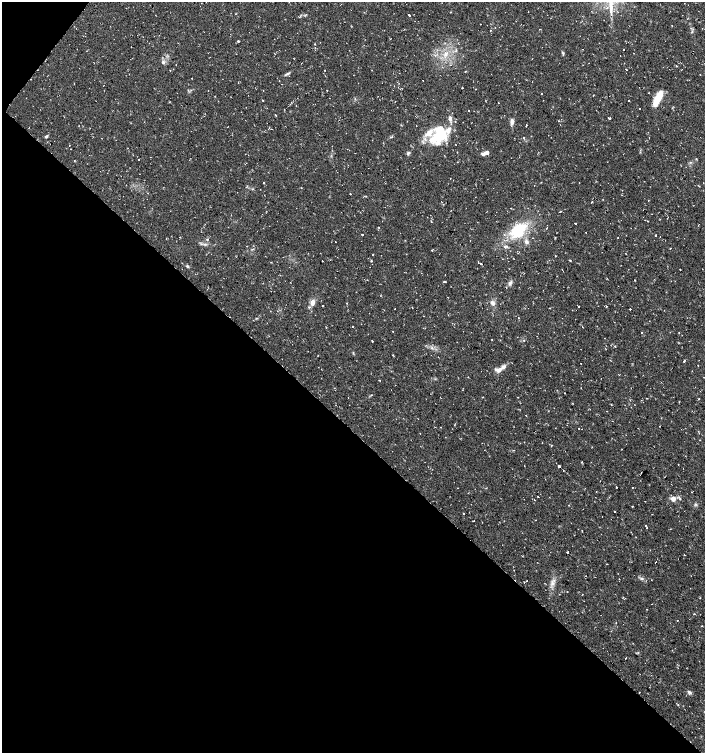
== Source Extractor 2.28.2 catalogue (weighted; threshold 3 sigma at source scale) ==
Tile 9 of 4 x 4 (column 1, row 3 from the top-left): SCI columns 233-1638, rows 1501-3001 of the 6025 x 6006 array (HDU 1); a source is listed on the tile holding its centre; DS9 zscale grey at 2 x 2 block average (1 PNG px = mean of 2 x 2 image px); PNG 707 x 755 px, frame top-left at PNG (2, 2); no overlay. Shown black and unused: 44% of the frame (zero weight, under 2 of 3 exposures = <1% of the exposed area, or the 3 px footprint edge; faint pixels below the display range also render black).
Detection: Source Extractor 2.28.2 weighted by HDU 2 'WHT'; one run over the whole footprint, this tile lists its part. Background 0.0323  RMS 0.004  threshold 0.018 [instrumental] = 3 sigma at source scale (4.5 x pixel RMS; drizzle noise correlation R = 1.50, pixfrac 1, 0.0396/0.0396 arcsec/px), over >= 5 px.
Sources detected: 180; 1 inside a brighter object's white glare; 18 cosmic-ray / hot-pixel residue — not listed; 7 inside a brighter listed object's ellipse — not listed separately; the other 154 listed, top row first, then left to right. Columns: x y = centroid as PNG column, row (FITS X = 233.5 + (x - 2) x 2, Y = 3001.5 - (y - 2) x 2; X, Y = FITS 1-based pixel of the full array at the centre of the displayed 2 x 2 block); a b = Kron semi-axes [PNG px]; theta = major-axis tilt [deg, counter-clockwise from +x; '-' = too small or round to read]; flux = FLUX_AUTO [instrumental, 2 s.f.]
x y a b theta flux
528 12 2 2 - 1.5
414 14 2 2 - 0.39
409 15 2 2 - 2.2
481 24 2 2 - 0.81
490 30 2 2 - 0.41
238 41 2 2 - 0.8
582 49 2 2 - 0.47
624 49 2 2 - 0.5
563 53 6 3 -81 1.2
634 53 2 2 - 1
446 54 8 4 62 4.9
435 55 3 2 - 0.82
293 59 2 2 - 0.36
163 62 5 4 - 1.9
624 63 2 2 - 0.81
676 66 2 2 - 0.57
626 69 2 2 - 1.4
170 70 2 2 - 0.36
287 74 8 2 27 1.6
192 78 2 2 - 0.33
462 87 2 2 - 0.54
476 89 2 2 - 0.42
208 90 2 2 - 0.33
648 93 2 2 - 0.37
542 94 2 2 - 0.6
593 95 3 2 - 0.38
657 99 16 5 63 24
263 100 2 2 - 0.62
543 100 2 2 - 0.29
498 103 2 2 - 0.41
296 105 2 2 - 0.87
639 108 2 2 - 0.58
469 111 2 2 - 1.6
275 115 2 2 - 2.1
450 118 7 5 -88 3.3
609 118 2 2 - 1.8
512 121 7 4 89 4.1
558 121 2 2 - 0.42
526 125 2 2 - 1.3
272 129 2 2 - 0.33
46 136 4 3 - 1.5
441 136 33 15 19 38
531 136 2 2 - 0.31
523 138 2 2 - 0.84
69 145 2 2 - 0.85
70 149 2 2 - 0.4
486 152 6 4 -7 2.8
408 153 5 4 - 1.7
696 159 3 2 - 0.54
139 160 2 2 - 1.5
74 161 2 2 - 0.49
450 178 2 2 - 0.38
263 183 2 2 - 2.3
534 186 2 2 - 0.28
252 189 4 2 - 0.66
148 193 2 2 - 0.71
350 194 2 2 - 1.3
648 200 2 2 - 0.36
592 202 3 2 - 0.44
443 204 3 2 - 0.56
511 208 2 2 - 0.29
560 212 2 2 - 0.5
477 222 2 2 - 0.33
575 223 2 2 - 3.6
518 230 19 13 38 41
362 235 2 2 - 2.2
656 235 2 2 - 1.8
618 238 2 2 - 0.32
207 240 3 2 - 1.7
526 242 6 5 - 3.3
505 247 5 3 - 1.5
670 248 2 2 - 1.8
432 250 2 2 - 0.77
625 253 2 2 - 0.31
373 255 2 2 - 0.53
555 256 2 2 - 2.2
514 259 2 2 - 0.32
570 260 3 2 - 0.69
322 261 2 2 - 2.2
478 262 2 2 - 1.1
481 264 2 2 - 2.7
187 266 4 3 - 1.4
445 281 3 2 - 1
510 283 8 4 41 2.5
447 297 2 2 - 0.29
312 303 7 5 75 5.1
346 303 2 2 - 0.65
493 303 7 5 -53 3.5
323 306 2 2 - 3.2
579 306 2 2 - 0.45
412 307 2 2 - 0.48
394 309 2 2 - 0.62
630 309 2 2 - 12
423 316 2 2 - 0.33
518 318 2 2 - 1.3
614 322 2 2 - 0.31
582 326 2 2 - 1.5
353 327 2 2 - 0.79
393 331 2 2 - 1.2
642 332 2 2 - 3.7
679 333 2 2 - 3.6
524 340 3 2 - 0.52
372 341 2 2 - 1.6
615 346 3 2 - 0.45
606 349 3 2 - 0.34
353 353 3 2 - 0.66
393 355 3 2 - 0.51
684 361 2 2 - 1.3
698 365 2 2 - 1.2
499 370 8 5 40 4.1
379 380 2 2 - 0.7
482 397 2 2 - 0.35
647 398 2 2 - 0.45
699 399 2 2 - 2.3
526 415 2 2 - 0.63
579 428 2 2 - 0.91
420 433 2 2 - 0.88
542 442 2 2 - 0.37
551 445 3 2 - 0.4
678 464 2 2 - 0.44
559 466 2 2 - 70
641 473 2 2 - 1.2
616 487 2 2 - 1.6
632 487 2 2 - 0.57
457 488 2 2 - 0.28
692 492 2 2 - 0.44
538 497 2 2 - 2.1
673 499 6 5 - 4.7
680 499 3 3 - 0.84
696 504 4 2 - 0.97
569 505 2 2 - 1.7
632 507 2 2 - 0.59
614 511 2 2 - 1.1
463 513 2 2 - 1.4
473 521 2 2 - 0.79
645 525 2 2 - 1.4
647 528 2 2 - 1.3
582 531 2 2 - 0.47
567 552 2 2 - 7.5
684 555 2 2 - 0.73
656 562 2 2 - 3
606 564 2 2 - 0.92
642 578 5 2 - 1.1
527 581 2 2 - 0.64
524 582 2 2 - 0.37
552 583 8 4 90 3.6
567 592 2 2 - 0.42
582 594 2 2 - 0.4
694 614 2 2 - 0.84
677 620 2 2 - 1.4
701 626 2 2 - 0.61
626 658 2 2 - 2.6
689 692 6 4 -50 1.9
678 704 2 2 - 0.63
Diffuse or blended objects may show on this block-average render without a row.